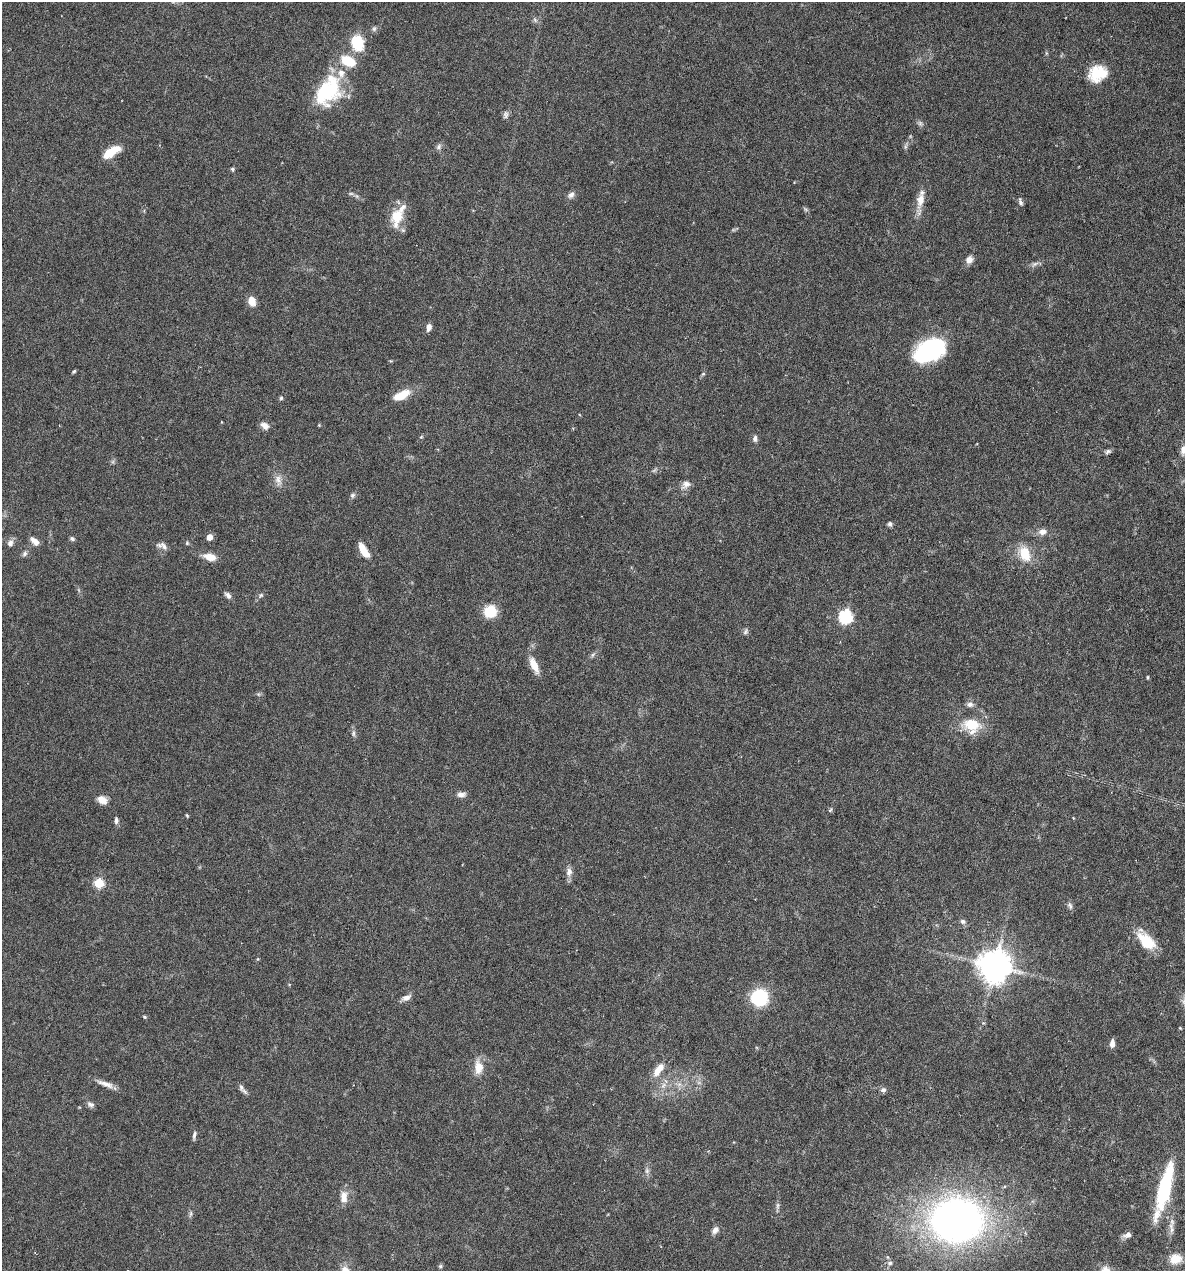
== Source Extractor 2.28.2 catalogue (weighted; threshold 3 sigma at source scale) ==
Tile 6 of 4 x 4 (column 2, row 2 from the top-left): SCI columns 1306-2488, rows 2541-3809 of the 5097 x 5080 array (HDU 1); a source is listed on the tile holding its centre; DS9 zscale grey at full resolution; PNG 1187 x 1273 px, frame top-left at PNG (2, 2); no overlay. Shown black and unused: <1% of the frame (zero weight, under 4 of 7 exposures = <1% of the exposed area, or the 3 px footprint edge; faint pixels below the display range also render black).
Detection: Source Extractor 2.28.2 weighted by HDU 2 'WHT'; one run over the whole footprint, this tile lists its part. Background 0.111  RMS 0.0036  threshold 0.0147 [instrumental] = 3 sigma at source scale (4.09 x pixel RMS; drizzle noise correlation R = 1.36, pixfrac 0.8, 0.05/0.05 arcsec/px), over >= 5 px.
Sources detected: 97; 1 too faint to see at this stretch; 1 inside a brighter object's white glare — not listed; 4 inside a brighter listed object's ellipse — not listed separately; the other 91 listed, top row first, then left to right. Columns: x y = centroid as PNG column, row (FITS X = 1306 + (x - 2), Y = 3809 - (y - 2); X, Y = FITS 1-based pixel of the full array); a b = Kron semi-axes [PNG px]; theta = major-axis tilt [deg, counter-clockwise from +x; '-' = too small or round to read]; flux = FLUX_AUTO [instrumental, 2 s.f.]
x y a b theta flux
535 20 6 5 - 0.68
374 29 7 6 - 0.73
357 43 17 12 -71 11
1098 73 21 17 27 9.4
328 91 37 25 58 26
506 115 10 7 83 1.1
920 123 6 6 - 0.78
906 146 7 4 71 0.66
439 147 8 7 - 1
111 152 21 8 32 6.8
232 169 5 4 - 0.48
571 195 10 7 29 1.3
920 200 18 10 82 3.8
1020 202 11 5 -75 0.93
397 216 19 15 57 8
969 260 9 7 56 2.2
1035 264 11 5 24 1.2
252 301 10 7 -69 3.4
429 327 8 5 76 1.9
927 351 23 17 28 44
74 371 5 3 - 0.47
703 374 6 4 41 0.48
402 395 21 9 26 6
281 398 5 4 - 0.54
319 425 4 4 - 0.28
265 426 12 8 -30 1.9
755 438 9 6 84 1.1
1184 449 14 9 75 2.5
1108 451 7 6 - 0.79
278 480 16 8 -77 2.5
686 484 13 9 32 2
352 495 8 6 52 0.81
890 524 6 5 - 0.79
1042 532 10 8 9 2
209 537 5 5 - 3.3
72 539 6 5 - 0.64
35 541 11 6 -42 2.3
10 543 9 7 75 1.4
187 543 6 5 - 0.46
162 546 15 6 -23 1.7
364 550 18 7 -59 4.2
25 553 8 6 47 0.92
1025 554 20 13 -66 7.5
210 557 13 8 -13 4.1
228 595 10 6 -44 1.2
261 595 6 5 - 0.57
490 611 13 12 - 8.1
845 617 7 6 - 51
746 631 9 6 67 0.81
593 655 7 5 59 0.7
534 665 22 8 -66 4.2
1147 677 5 3 - 0.41
258 694 6 5 - 0.51
970 704 8 7 - 1.5
972 724 18 12 -5 9.7
353 733 9 4 90 0.84
461 794 12 6 2 1.5
102 800 12 8 -28 2.8
830 810 8 4 54 0.5
187 815 4 3 - 0.38
116 820 9 5 -88 0.98
569 872 11 8 89 1.9
99 883 5 5 - 19
1070 906 11 5 -66 0.96
963 921 7 6 - 1
1146 940 26 13 -48 9.3
994 966 10 9 - 680
406 998 12 7 22 1.7
759 998 12 12 - 24
144 1017 5 4 - 0.42
1180 1028 4 4 - 0.27
1112 1043 9 5 84 1.8
478 1067 19 12 -89 4.4
658 1070 20 8 55 4.2
105 1084 25 6 -19 2.8
241 1087 13 6 -65 1.3
883 1090 7 6 - 0.98
90 1104 10 7 -21 1.1
194 1135 11 4 79 0.89
647 1171 8 6 70 0.99
1165 1187 56 13 76 26
344 1197 16 9 88 3.1
778 1205 10 4 89 0.84
191 1214 8 4 81 0.66
957 1220 41 34 0 200
1171 1228 18 6 -83 2.1
715 1230 10 7 54 1.6
1127 1235 11 6 18 1.4
1175 1259 16 13 12 4.6
890 1263 7 7 - 1
440 1266 6 5 - 0.55
Isophote crosses this tile's border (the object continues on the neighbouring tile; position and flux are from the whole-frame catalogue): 1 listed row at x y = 1184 449